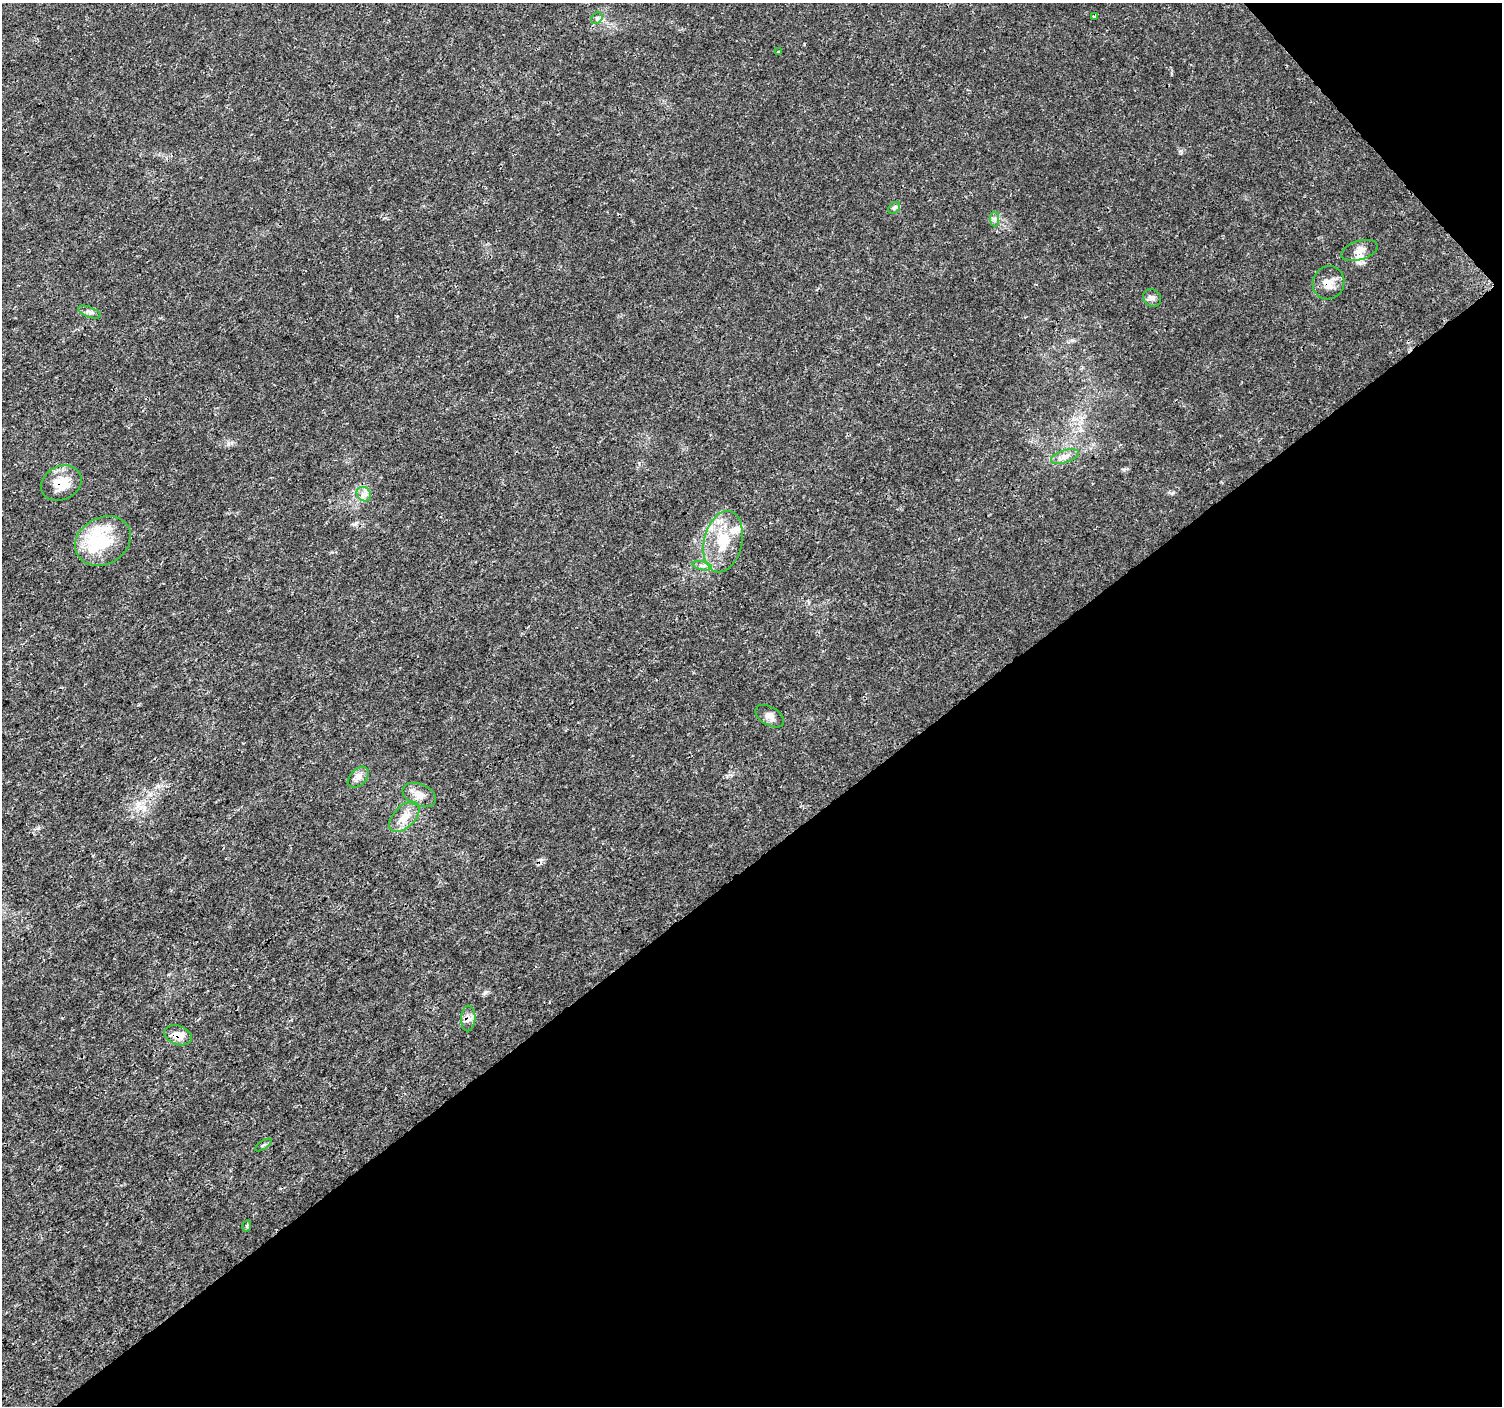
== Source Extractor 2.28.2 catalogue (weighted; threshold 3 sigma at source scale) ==
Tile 12 of 4 x 4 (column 4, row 3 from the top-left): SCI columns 4507-6006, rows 1613-3016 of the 6007 x 5966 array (HDU 1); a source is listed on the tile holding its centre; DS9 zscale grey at full resolution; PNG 1504 x 1408 px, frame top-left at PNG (2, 3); each listed source drawn as its Kron ellipse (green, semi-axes under 4 px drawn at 4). Shown black and unused: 40% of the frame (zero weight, under 3 of 4 exposures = <1% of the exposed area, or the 3 px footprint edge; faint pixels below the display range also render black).
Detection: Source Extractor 2.28.2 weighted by HDU 2 'WHT'; one run over the whole footprint, this tile lists its part. Background 0.00477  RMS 0.0014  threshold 0.00631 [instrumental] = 3 sigma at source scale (4.5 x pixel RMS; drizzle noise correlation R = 1.50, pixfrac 1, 0.0396/0.0396 arcsec/px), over >= 5 px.
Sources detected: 28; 1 cosmic-ray / hot-pixel residue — neither listed nor drawn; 4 inside a brighter listed object's ellipse — not listed separately; the other 23 listed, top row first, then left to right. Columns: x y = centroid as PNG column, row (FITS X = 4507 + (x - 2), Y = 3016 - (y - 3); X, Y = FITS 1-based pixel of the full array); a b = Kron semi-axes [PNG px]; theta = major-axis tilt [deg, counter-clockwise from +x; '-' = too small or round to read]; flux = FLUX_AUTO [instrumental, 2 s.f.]
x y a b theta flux
1094 16 3 3 - 0.48
597 18 6 5 - 0.32
778 51 4 3 - 0.17
894 208 7 5 45 0.27
995 219 7 4 -89 0.34
1359 250 19 9 17 1.3
1328 283 17 15 66 1.7
1152 298 9 8 - 0.57
89 312 12 5 -22 0.45
1065 457 14 6 18 0.81
61 483 21 16 27 3.3
364 494 8 6 -43 0.65
103 541 29 23 29 6.1
723 542 31 19 77 5.2
702 566 10 4 -13 0.4
770 716 16 9 -31 0.83
358 777 12 8 45 0.86
419 795 18 10 -23 1.3
404 817 18 10 46 1.8
468 1018 13 7 86 0.83
178 1035 14 9 -20 1.5
263 1145 9 3 33 0.22
247 1226 5 4 - 0.21
Overlapping masked pixels (flux is a lower limit): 4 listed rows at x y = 1328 283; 61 483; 468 1018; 178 1035
Unlisted compact peaks at least as high as the median listed source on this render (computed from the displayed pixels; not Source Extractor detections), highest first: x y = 485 992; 1181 151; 1124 470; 1172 493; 228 443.